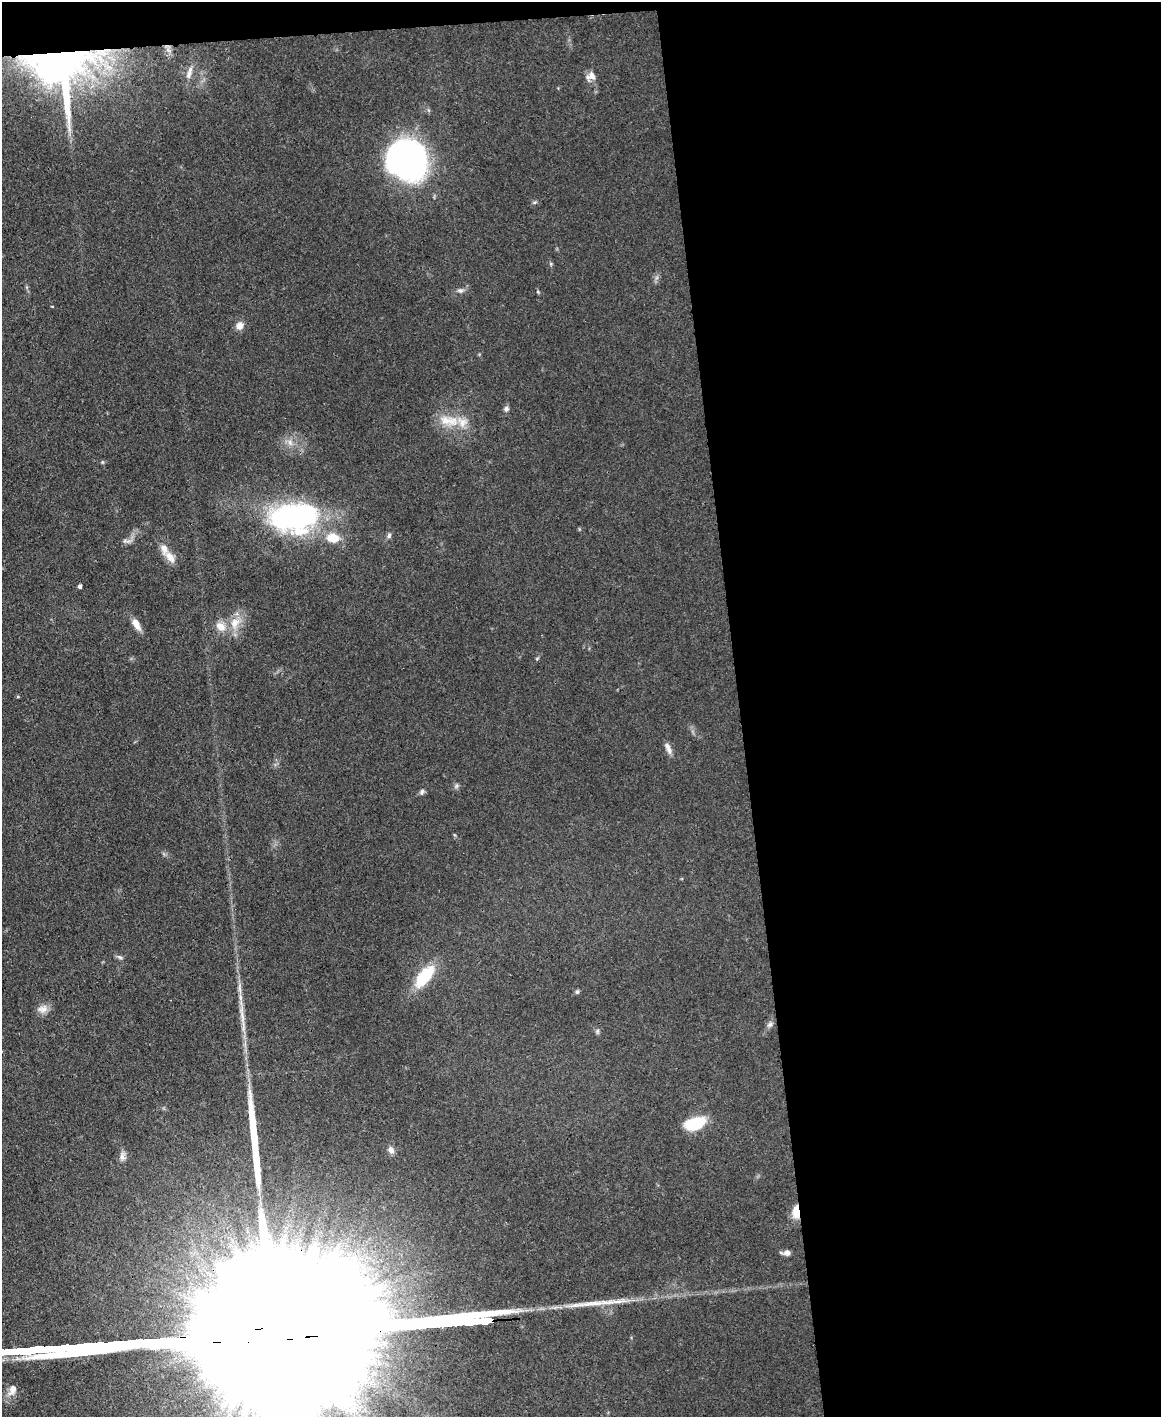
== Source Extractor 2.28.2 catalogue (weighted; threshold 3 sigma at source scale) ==
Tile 4 of 4 x 3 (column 4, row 1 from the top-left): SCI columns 3478-4636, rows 3073-4487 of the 4691 x 4623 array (HDU 1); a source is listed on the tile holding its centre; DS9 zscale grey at full resolution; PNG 1163 x 1419 px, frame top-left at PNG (2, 2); no overlay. Shown black and unused: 38% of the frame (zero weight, under 3 of 4 exposures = <1% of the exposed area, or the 3 px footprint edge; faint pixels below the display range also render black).
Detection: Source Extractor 2.28.2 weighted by HDU 2 'WHT'; one run over the whole footprint, this tile lists its part. Background 0.0795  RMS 0.0056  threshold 0.0253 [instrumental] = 3 sigma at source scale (4.5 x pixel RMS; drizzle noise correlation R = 1.50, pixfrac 1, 0.05/0.05 arcsec/px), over >= 5 px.
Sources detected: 46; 2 inside a brighter object's white glare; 2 long thin detections or spike segments (spike, bleed or trail) — not listed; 3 inside a brighter listed object's ellipse — not listed separately; the other 39 listed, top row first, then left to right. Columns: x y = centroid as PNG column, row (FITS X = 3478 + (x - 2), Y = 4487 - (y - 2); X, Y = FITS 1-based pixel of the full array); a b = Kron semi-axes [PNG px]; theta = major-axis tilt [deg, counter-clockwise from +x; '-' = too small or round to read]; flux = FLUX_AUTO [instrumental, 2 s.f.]
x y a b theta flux
60 65 62 60 -21 290
189 74 12 7 70 3.4
591 76 12 10 26 4.4
407 160 36 33 -44 220
535 202 6 4 18 0.82
551 264 6 4 -72 0.73
460 290 8 6 -11 1.9
538 292 6 3 -19 0.63
239 326 9 8 - 4.2
506 409 7 7 - 1.6
449 421 33 14 -10 15
290 442 10 6 -64 2.8
102 462 5 5 - 0.72
294 517 50 28 6 130
389 535 7 5 85 1.4
333 538 16 11 -7 11
128 541 11 5 0 2.1
170 557 19 10 -52 6
80 586 4 4 - 1.6
235 623 17 12 53 9.5
136 625 16 7 -59 4.6
537 658 6 3 19 0.61
18 697 5 3 - 0.55
667 746 11 7 -58 2.9
456 786 8 4 45 1.2
422 792 8 6 61 1.5
120 957 10 5 -19 1.4
424 976 29 12 51 25
577 992 6 5 - 1.1
43 1009 15 11 8 4.4
242 1015 32 7 -83 8.3
770 1025 9 6 43 1.9
597 1031 7 5 82 1.1
695 1123 20 11 17 26
391 1150 9 7 -63 2.7
122 1156 13 8 -87 2.8
796 1212 12 6 -89 12
787 1253 8 6 9 3
12 1390 16 10 68 4.9
Overlapping masked pixels (flux is a lower limit): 2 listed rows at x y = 60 65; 796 1212